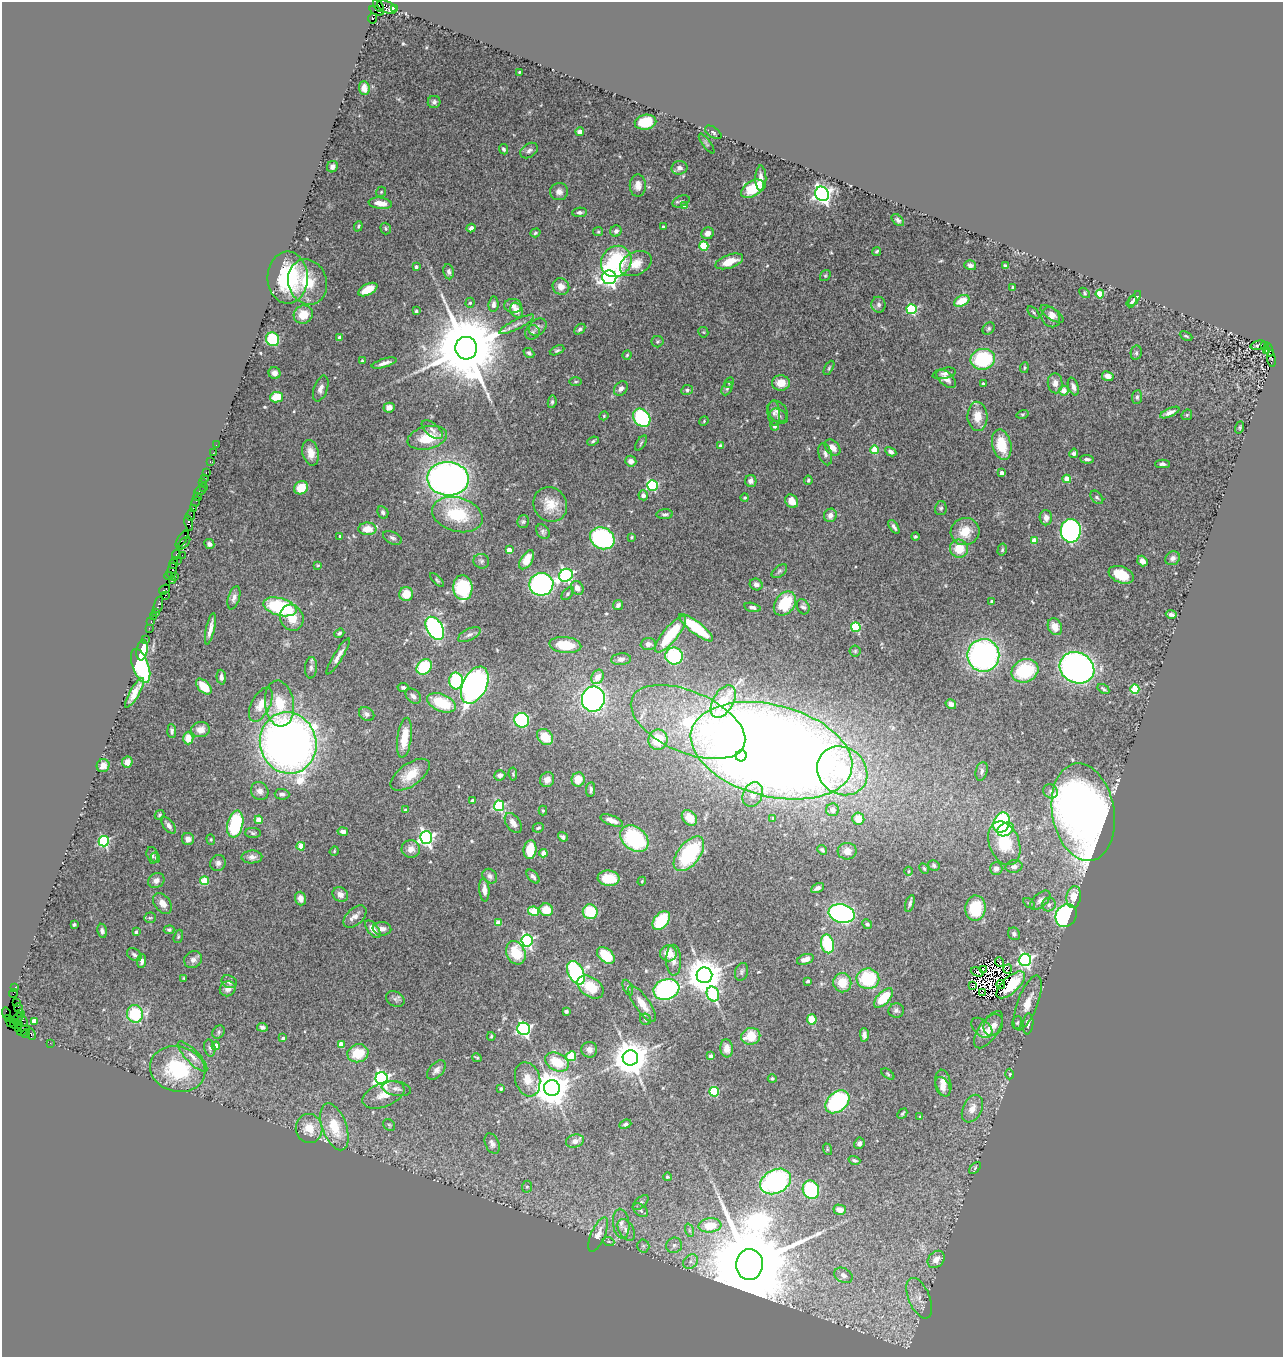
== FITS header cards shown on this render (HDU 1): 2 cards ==
NAXIS1  =                 1281
NAXIS2  =                 1355

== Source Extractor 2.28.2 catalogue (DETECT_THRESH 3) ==
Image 1281 x 1355 px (HDU 1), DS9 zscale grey, 1 PNG px = 1 image px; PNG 1285 x 1359 px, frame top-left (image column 1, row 1355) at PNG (2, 2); each listed source drawn as its Kron ellipse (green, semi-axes under 4 px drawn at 4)
Background 1.64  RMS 0.056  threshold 0.168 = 3 sigma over >= 5 px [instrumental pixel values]
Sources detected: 535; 8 with non-positive FLUX_AUTO (blend fragments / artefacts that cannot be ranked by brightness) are neither listed nor drawn; of the other 527, the 500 brightest by FLUX_AUTO listed and drawn (27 fainter detections omitted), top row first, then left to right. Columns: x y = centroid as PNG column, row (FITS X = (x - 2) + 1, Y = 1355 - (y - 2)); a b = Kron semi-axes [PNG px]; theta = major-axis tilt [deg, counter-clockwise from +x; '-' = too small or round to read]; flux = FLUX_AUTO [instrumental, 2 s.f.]
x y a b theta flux
378 5 7 3 -61 380
387 7 10 5 -24 960
395 8 3 2 - 120
377 11 7 3 -22 85
373 18 5 3 - 1600
519 72 3 2 - 3.6
364 88 7 5 -86 23
434 102 6 6 - 10
645 122 11 7 10 120
580 132 4 4 - 17
713 132 9 5 -34 8.8
707 144 12 3 -54 6
504 149 5 4 - 8.8
529 151 9 6 34 14
332 167 6 5 - 13
679 168 8 6 11 15
761 178 13 5 90 26
638 186 11 8 89 27
752 189 13 7 31 140
381 192 5 5 - 4.9
559 192 9 8 - 20
822 194 7 6 - 1700
681 201 9 5 23 9.4
380 203 12 5 -7 42
685 206 4 4 - 41
579 212 7 4 5 11
898 220 7 4 -42 9.7
358 226 5 4 - 5.4
663 227 3 3 - 5.1
471 228 4 4 - 20
386 229 6 5 - 6.3
616 231 6 5 - 12
598 232 5 4 - 4.6
535 233 5 4 - 5.7
707 233 6 5 - 23
704 246 4 4 - 170
877 251 5 4 - 6.4
616 261 16 14 49 330
729 261 14 6 19 69
636 264 16 11 26 58
970 265 6 5 - 11
1005 266 4 3 - 6.2
416 267 4 3 - 9.9
449 272 7 5 -81 11
825 276 6 4 53 5.2
609 277 7 7 - 1600
288 278 26 20 -89 330
307 282 23 19 -73 130
561 286 9 8 - 31
1013 287 4 3 - 7.7
368 290 10 5 27 69
1084 293 6 4 -47 5.2
1100 294 4 4 - 110
1135 299 9 3 54 10
962 301 8 5 25 71
1132 302 6 3 57 5.4
470 303 5 4 - 7.5
493 304 8 5 85 13
879 305 8 7 - 13
513 306 9 7 -6 18
912 309 5 5 - 360
516 310 8 6 -64 34
416 311 3 3 - 5.6
1033 312 7 3 -46 5.5
303 314 10 9 - 65
1052 314 13 5 -34 19
1051 317 10 9 - 24
517 324 19 5 26 20
538 327 10 7 42 15
580 329 6 4 44 8.7
989 329 7 5 46 7.7
532 332 7 6 - 13
703 332 5 5 - 4.3
1186 336 7 3 -25 4.9
339 338 4 3 - 17
273 339 7 6 - 290
657 342 6 5 - 5.9
1258 345 8 4 12 7.3
1264 346 3 2 - 510
466 348 11 11 - 56000
1269 349 7 3 -70 660
557 350 8 4 24 7
1266 351 3 2 - 340
529 353 6 4 -42 8.5
1136 353 7 5 77 7
627 355 4 4 - 4.1
1271 358 8 4 -81 560
983 359 12 10 12 270
362 361 3 3 - 4.5
384 363 13 4 16 18
829 368 8 4 60 6
1024 368 5 3 - 4.5
275 373 6 6 - 18
944 373 12 5 13 14
1108 376 6 5 - 25
946 379 12 6 -41 26
576 382 6 3 0 5.1
729 383 6 4 63 5
781 383 9 7 -1 51
1055 383 10 7 -85 24
983 384 3 3 - 6.1
1073 387 9 5 -71 17
727 388 7 5 64 7
321 389 13 7 71 21
621 389 8 6 48 14
687 390 6 5 - 7.6
1064 391 5 5 - 37
277 397 7 5 11 88
1137 397 7 5 84 8.9
552 402 6 4 81 7
389 408 5 5 - 21
777 411 11 9 -52 22
774 413 12 6 -87 16
1170 413 10 4 24 18
1022 414 6 4 18 4.8
1187 415 6 5 - 4.7
604 416 4 4 - 3.6
779 416 9 6 -32 12
977 416 15 10 -87 57
642 418 10 7 -54 360
704 421 5 4 - 4.5
775 426 5 4 - 15
1240 427 6 4 72 5.1
432 430 12 6 -39 16
427 438 20 11 13 86
593 441 6 4 22 6.8
641 443 8 3 58 5.3
216 445 2 2 - 41
1002 445 15 9 -78 100
720 446 4 4 - 12
832 448 9 6 -47 32
875 450 4 4 - 130
891 452 6 4 -28 12
213 453 2 2 - 23
311 453 13 8 -78 37
1074 453 4 4 - 8.3
825 454 11 6 -75 15
1087 459 7 3 -3 9
631 461 6 5 - 16
210 462 3 3 - 70
1162 464 7 4 -1 10
206 472 3 2 - 160
1002 473 4 4 - 21
204 478 2 2 - 39
448 479 21 17 -4 2000
1067 479 4 4 - 83
808 480 4 4 - 5.1
751 481 6 6 - 16
203 482 3 2 - 93
652 485 5 5 - 420
203 487 2 2 - 37
301 488 7 6 - 67
200 491 5 3 - 140
643 495 5 4 - 20
197 497 4 3 - 240
1097 497 7 5 -49 8
745 498 4 3 - 4.5
792 501 7 6 - 39
196 502 5 2 - 150
550 504 18 16 -52 68
193 508 2 2 - 190
941 508 7 5 77 7.7
383 512 6 5 - 10
665 514 8 5 4 9.9
191 515 6 3 80 280
457 515 26 17 -16 190
830 515 7 6 - 22
1046 518 7 6 - 23
523 521 6 6 - 6.8
189 523 8 4 -78 600
894 527 8 4 -57 12
367 529 9 6 1 56
1071 531 12 10 89 930
543 532 8 6 -52 10
965 532 14 13 - 77
340 536 4 4 - 5.3
631 537 4 3 - 4.4
915 537 4 4 - 6.5
392 538 10 6 -25 11
602 538 12 10 -25 540
182 539 10 3 56 700
1034 541 4 4 - 71
184 543 8 4 47 510
209 544 5 4 - 12
959 549 9 9 - 84
509 550 4 4 - 54
1002 550 6 4 76 5.4
176 555 5 3 - 490
182 555 2 2 - 73
1173 558 8 6 33 13
177 560 3 2 - 73
527 560 10 5 58 63
481 561 8 7 - 10
1142 561 5 4 - 20
174 563 6 3 80 250
318 565 4 3 - 3.7
172 570 8 5 75 630
779 571 9 5 38 8.6
566 575 7 6 - 810
1121 575 13 8 -21 90
169 576 4 3 - 210
174 576 2 2 - 63
437 580 9 4 -46 6.4
172 581 2 2 - 32
541 584 12 11 - 780
756 584 6 5 - 16
463 588 12 9 -86 250
577 588 7 6 - 23
164 589 6 3 36 210
406 594 7 7 - 59
568 594 7 4 47 7.3
166 595 3 2 - 95
234 598 12 5 74 16
992 602 3 3 - 7.1
785 604 13 9 53 160
158 605 9 3 75 320
618 605 5 4 - 12
280 607 17 8 -15 320
752 607 8 4 -13 13
803 607 8 6 -64 11
156 612 3 3 - 220
1171 614 5 3 - 15
153 616 3 2 - 270
292 618 13 11 -66 66
151 622 3 2 - 120
856 627 5 4 - 260
1055 627 9 6 -65 41
149 628 2 2 - 98
435 628 12 8 -59 860
696 628 21 6 -38 160
210 629 16 3 77 23
339 633 5 4 - 7.6
469 634 12 5 26 14
671 634 23 7 51 170
145 639 2 2 - 54
648 644 7 6 - 14
565 645 16 8 -6 120
142 650 10 5 81 100
855 651 5 5 - 6.5
983 655 16 16 - 1200
338 656 21 4 59 25
674 656 9 8 - 240
621 659 10 6 5 14
141 666 18 8 -71 340
424 667 8 6 45 210
311 668 11 6 85 14
1077 668 18 15 -28 1600
1025 671 14 11 25 240
221 677 7 4 -86 14
598 677 7 5 63 42
456 681 8 7 - 300
475 685 20 12 64 1300
204 687 9 5 -46 86
403 688 5 4 - 8.2
1103 689 6 3 -32 6.6
1135 689 4 4 - 190
135 693 17 5 59 41
413 696 9 6 -44 14
593 699 12 11 - 1300
723 701 18 10 61 190
441 703 15 8 -23 160
279 704 23 14 -83 110
951 704 5 4 - 16
261 705 18 9 63 52
367 714 8 6 -32 12
522 720 7 7 - 340
688 722 61 30 -23 470
200 730 9 7 8 32
172 731 7 4 -86 9.6
545 737 9 7 -43 80
188 738 6 5 - 47
404 738 20 7 82 79
658 740 10 9 - 120
288 743 31 28 -74 3400
771 751 82 46 -14 11000
741 756 5 5 - 270
127 762 5 5 - 26
103 766 6 6 - 20
842 771 26 23 -39 410
982 771 9 6 76 12
513 774 6 4 -82 5
410 775 23 11 35 71
500 775 6 5 - 14
547 780 7 7 - 26
578 780 7 6 - 56
591 790 7 4 84 10
260 791 9 8 - 23
1050 791 7 6 - 12
282 794 7 5 -2 11
753 795 13 9 63 37
472 800 3 3 - 8.1
499 806 5 5 - 340
405 810 4 4 - 4.4
543 810 5 4 - 4.6
833 810 6 6 - 20
1083 812 49 31 -80 2800
159 815 5 3 - 4.8
689 818 9 6 -48 50
773 818 4 3 - 4.1
858 819 6 6 - 58
259 820 4 4 - 71
612 820 12 5 -20 26
513 823 11 6 -56 27
1002 823 10 8 68 360
235 824 14 8 77 260
169 825 9 5 -53 16
538 828 6 4 24 7
1005 829 9 6 31 82
343 832 5 4 - 16
253 833 8 5 -2 7.2
426 837 6 6 - 1200
563 837 5 4 - 9.6
188 839 6 6 - 20
211 839 5 4 - 4.7
634 839 16 11 -41 370
104 841 5 5 - 410
1004 843 23 15 -70 160
301 846 4 4 - 81
411 849 9 9 - 26
530 850 9 6 83 84
822 850 5 4 - 7
334 851 5 4 - 4.3
847 851 9 8 - 28
543 853 4 4 - 45
689 854 20 11 52 370
152 855 8 5 -76 9.5
252 857 10 6 2 19
155 858 5 3 - 3.9
218 863 8 7 - 16
934 865 6 5 - 8
1014 866 8 6 11 14
924 869 6 4 -62 5
996 869 6 6 - 13
909 871 4 3 - 3.7
490 876 8 6 -47 12
533 876 8 5 -47 11
609 878 11 7 -6 94
156 880 8 7 - 18
205 881 4 4 - 140
642 881 4 3 - 3.7
817 888 7 4 27 15
484 890 11 5 -85 23
340 894 8 7 - 25
1074 897 11 7 80 61
300 899 7 5 -73 24
1040 900 12 6 42 19
162 903 11 8 -52 31
910 903 9 4 73 11
1029 903 6 3 -34 4.8
1049 905 7 6 - 13
975 908 13 10 84 140
546 910 7 6 - 72
534 911 5 4 - 130
590 912 7 7 - 140
842 913 13 9 -14 860
1066 915 12 10 57 590
355 917 14 8 44 24
150 918 6 5 - 6.1
661 921 11 7 51 170
498 923 4 4 - 56
867 924 5 4 - 7.7
74 925 4 3 - 4.7
373 929 10 5 -52 25
382 929 9 6 -5 19
169 930 5 4 - 6.3
102 931 7 5 -81 10
136 932 3 3 - 9.7
1014 934 6 5 - 9
178 936 7 4 72 5.4
527 940 6 6 - 720
827 944 9 6 -77 220
516 953 12 9 -66 130
668 953 8 8 - 55
134 955 8 5 -33 10
606 955 10 6 -43 110
805 959 9 5 18 34
193 960 9 8 - 19
674 960 15 7 -88 25
1025 960 6 6 - 860
142 961 7 4 85 13
1000 962 5 2 - 5.3
983 969 4 2 - 4.5
1008 969 5 2 - 4
742 972 9 6 70 9.6
977 972 6 2 -21 4.9
576 973 12 7 -63 620
704 975 8 8 - 9900
184 978 4 3 - 3.7
868 979 11 10 - 250
808 981 3 3 - 9.3
229 982 8 6 -25 13
842 983 9 9 - 73
1001 985 4 2 - 4.7
1011 985 18 8 43 93
973 986 3 2 - 5
15 987 3 2 - 82
590 987 14 9 -35 97
628 987 8 4 -65 7.9
228 989 8 7 - 22
666 989 13 10 19 670
13 993 4 2 - 150
982 993 3 2 - 5.1
713 994 7 6 - 240
883 998 12 6 46 120
395 999 10 7 -28 12
16 1002 3 2 - 180
1028 1003 29 10 69 61
642 1004 22 7 -55 50
19 1008 5 2 - 130
896 1010 8 7 - 11
566 1011 4 3 - 7.5
6 1013 5 4 - 140
21 1014 4 2 - 47
135 1014 9 8 - 190
8 1018 3 3 - 54
18 1018 6 3 43 150
645 1019 6 5 - 8.6
812 1019 5 5 - 72
23 1021 6 3 -63 200
34 1021 4 4 - 40
11 1022 3 3 - 17
1017 1023 6 5 - 6.1
14 1024 4 2 - 14
19 1024 3 3 - 95
1028 1024 10 5 84 17
993 1025 11 9 59 24
262 1027 5 4 - 10
982 1028 12 8 -42 18
19 1029 3 3 - 66
524 1029 6 6 - 900
989 1030 21 9 56 48
24 1031 7 3 26 210
219 1032 7 5 51 7.3
26 1034 4 4 - 44
31 1034 6 3 -67 160
864 1035 7 4 -89 15
491 1036 4 3 - 5.2
751 1036 9 8 - 86
283 1038 4 3 - 6.6
50 1043 2 2 - 38
341 1044 4 4 - 47
216 1046 4 4 - 33
210 1048 9 5 -78 11
727 1048 9 6 -82 29
589 1050 8 8 - 24
358 1053 11 9 15 100
571 1056 5 4 - 180
711 1056 4 3 - 7.6
193 1057 20 6 -46 30
477 1058 5 3 - 4.6
630 1058 8 8 - 10000
557 1062 12 8 -27 110
178 1069 28 22 -14 290
436 1070 11 7 47 17
888 1074 7 3 -37 5.4
1010 1074 5 3 - 3.7
382 1078 6 6 - 1100
528 1079 17 12 -74 53
772 1079 4 4 - 5.2
943 1083 13 7 -77 33
943 1087 10 7 -62 24
501 1088 3 3 - 6.9
552 1088 8 8 - 8900
396 1089 15 7 -10 18
714 1092 5 4 - 230
383 1095 22 12 21 54
837 1102 14 9 40 380
972 1109 14 9 65 37
902 1114 6 3 46 5.5
920 1116 4 4 - 3.9
625 1124 6 4 21 7.8
389 1125 6 5 - 7.1
334 1127 24 12 -70 110
309 1128 14 13 - 65
575 1141 9 6 16 18
859 1143 6 5 - 12
492 1144 11 6 -66 16
827 1149 6 3 -73 4.2
854 1160 6 3 -18 6.4
975 1168 7 4 48 6.3
667 1177 4 4 - 7.6
775 1181 16 11 28 630
527 1187 6 5 - 6.3
811 1190 9 8 - 270
641 1203 9 5 41 12
641 1210 8 5 -40 9.4
840 1210 6 5 - 22
621 1224 15 8 -83 27
710 1225 11 7 6 92
626 1230 12 7 -60 23
689 1230 7 4 -72 6.6
598 1235 18 7 66 37
609 1242 6 3 -19 4.2
674 1245 8 7 - 15
643 1246 6 6 - 8.2
936 1259 9 7 48 36
690 1262 8 6 44 14
749 1264 15 13 87 91000
843 1275 10 7 -29 18
919 1298 21 10 -67 43
At the frame edge (FLAGS 8, measured only in part): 1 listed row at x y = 378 5
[27 fainter detections neither listed nor drawn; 8 non-positive-flux detections neither listed nor drawn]